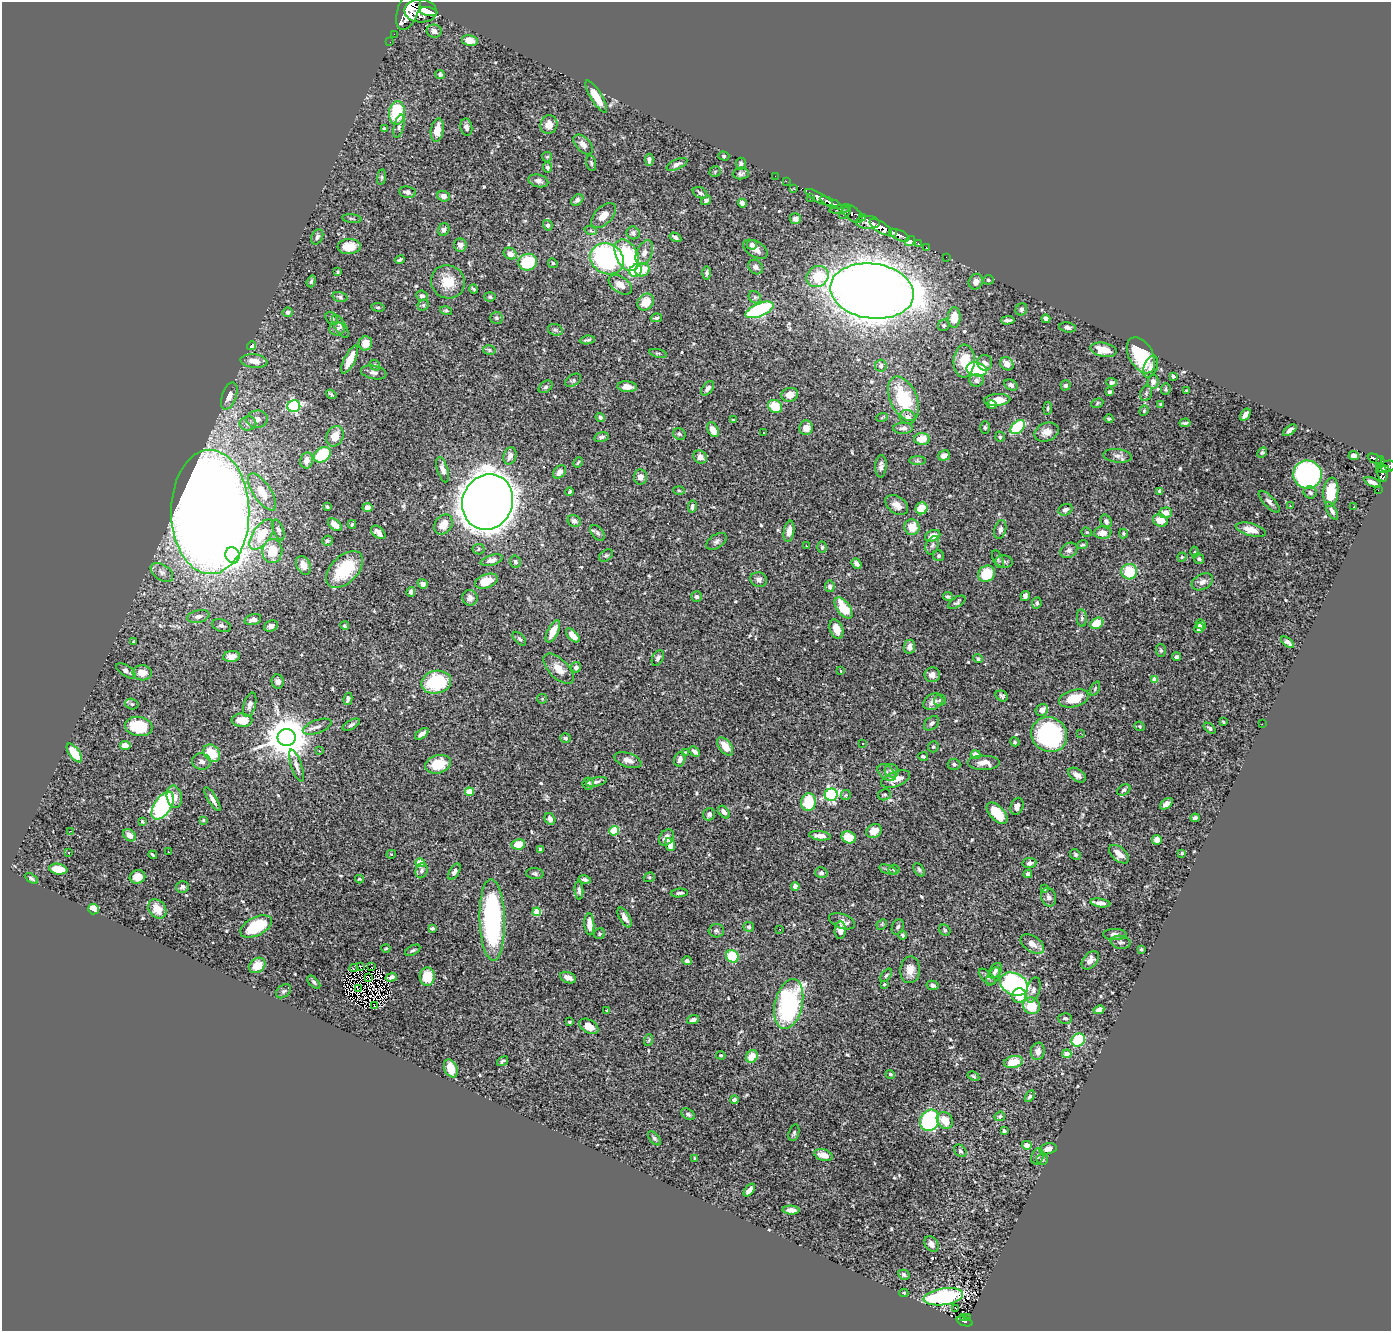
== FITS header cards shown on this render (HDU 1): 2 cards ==
NAXIS1  =                 1389
NAXIS2  =                 1329

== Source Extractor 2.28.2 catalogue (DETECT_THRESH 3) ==
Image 1389 x 1329 px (HDU 1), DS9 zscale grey, 1 PNG px = 1 image px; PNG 1393 x 1333 px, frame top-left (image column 1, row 1329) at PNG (2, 2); each listed source drawn as its Kron ellipse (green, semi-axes under 4 px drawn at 4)
Background 1.02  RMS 0.019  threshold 0.0559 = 3 sigma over >= 5 px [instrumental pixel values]
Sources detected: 571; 3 with non-positive FLUX_AUTO (blend fragments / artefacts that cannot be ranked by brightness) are neither listed nor drawn; of the other 568, the 500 brightest by FLUX_AUTO listed and drawn (68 fainter detections omitted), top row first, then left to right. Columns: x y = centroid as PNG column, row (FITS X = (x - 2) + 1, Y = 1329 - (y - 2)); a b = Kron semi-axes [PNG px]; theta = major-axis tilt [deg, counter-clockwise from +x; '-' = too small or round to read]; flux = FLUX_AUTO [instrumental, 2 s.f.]
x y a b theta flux
408 9 22 10 70 8500
421 11 16 11 -3 6900
428 11 9 3 -10 1900
434 31 7 6 - 5.5
394 34 2 2 - 8
470 40 8 5 -12 14
390 42 2 2 - 12
440 74 5 4 - 2.6
596 97 18 5 -59 22
397 113 12 8 86 68
549 125 9 8 - 12
399 126 12 5 77 3.9
466 127 9 6 -80 4.3
384 129 4 3 - 2.4
437 130 12 6 81 16
583 144 12 7 -46 7.6
724 156 5 4 - 1.9
547 157 5 5 - 1.5
649 160 6 4 -87 4.1
591 163 8 4 -76 2.2
677 164 11 5 23 4.8
741 164 6 5 - 4.4
547 167 5 4 - 3.7
715 172 5 5 - 1.8
741 173 8 6 6 3.3
775 176 2 2 - 15
381 177 8 4 82 2.1
538 181 10 6 -15 5.2
786 181 2 2 - 16
794 189 2 2 - 76
407 192 8 5 -8 4.7
700 193 7 5 -26 3.3
443 196 6 5 - 7.2
819 197 15 5 -27 2500
810 198 3 2 - 28
577 200 7 5 41 3.4
706 200 5 4 - 4.2
742 203 4 4 - 22
831 203 12 3 -25 2100
839 210 10 4 5 650
845 213 8 3 48 630
852 214 12 6 -40 930
604 215 15 8 46 12
862 217 4 3 - 500
352 219 10 3 -6 1.9
795 219 5 5 - 6.2
868 223 12 6 -2 1700
548 225 5 4 - 3.6
881 227 13 5 -32 4400
444 230 6 5 - 4.8
591 231 6 4 -19 1.9
892 232 4 3 - 700
633 233 6 6 - 3.8
900 235 10 5 -26 1900
317 237 8 5 63 3.8
675 237 6 3 -29 3.2
910 241 5 4 - 470
918 244 3 3 - 110
460 245 6 6 - 4.4
752 245 5 5 - 6.5
349 247 11 7 4 17
926 247 3 2 - 41
755 249 13 7 -31 9.1
644 253 13 8 66 8.3
510 254 7 5 -33 6.9
627 255 17 10 -63 120
946 257 2 2 - 9.5
607 259 17 15 -32 200
400 260 5 3 - 1.8
528 262 9 8 - 61
553 263 5 4 - 1.6
756 267 8 6 -42 4.3
642 270 7 6 - 18
636 271 6 5 - 40
338 272 3 3 - 1.4
707 273 6 4 86 3.5
818 277 11 10 - 38
988 280 5 4 - 1.9
311 281 6 4 71 2.1
448 282 17 16 - 29
976 282 8 7 - 6.5
620 285 13 8 -35 9.6
474 289 4 2 - 1.8
872 291 42 27 -8 3400
422 296 6 5 - 3.6
340 297 7 5 -16 2.7
490 297 5 4 - 1.9
755 297 6 5 - 3.2
646 302 9 7 48 21
423 305 6 5 - 2.3
378 307 7 3 -8 1.4
1021 309 6 5 - 2.6
759 310 15 6 23 200
446 311 6 4 -15 2
288 312 5 5 - 2.5
332 318 7 5 -50 2.7
496 318 6 6 - 2.7
656 318 5 4 - 2.4
954 318 10 6 87 22
1046 319 4 4 - 5
1008 320 7 3 1 2.8
944 325 6 5 - 2.2
340 326 13 5 -59 4.1
1068 327 8 5 -10 3.7
337 329 7 6 - 3.7
555 330 8 5 -21 3.1
587 340 7 3 6 2.6
365 343 7 7 - 11
252 346 4 4 - 5.5
489 350 6 4 -15 2.2
1103 350 13 7 -10 20
658 353 9 3 -12 2
1141 355 19 12 -61 64
350 360 15 5 63 22
254 361 13 7 -5 13
964 361 16 10 88 30
985 363 8 7 - 5.3
1007 364 7 6 - 9.8
375 365 6 4 -49 1.8
881 366 6 6 - 4.4
1151 367 12 6 67 5.9
977 369 10 6 -13 100
374 372 13 6 -11 5.1
1173 376 4 3 - 2.7
573 380 9 5 33 2.8
976 380 7 6 - 3.5
1112 382 5 4 - 2.8
1153 382 7 5 83 5.3
1011 385 7 5 -29 3.9
1066 385 5 5 - 3.4
546 387 8 5 38 2.6
627 387 10 5 -3 8
708 388 8 5 49 4.9
1166 389 6 4 85 2
1187 390 3 3 - 1.6
1110 392 4 3 - 2.1
1146 393 8 5 70 2.6
331 394 6 3 -38 2.2
790 395 8 7 - 11
229 396 14 7 70 9.9
903 399 23 13 -66 68
997 400 13 6 4 20
1097 403 6 4 25 1.8
991 404 5 4 - 3.3
1161 404 4 4 - 1.9
294 406 6 6 - 170
775 406 7 6 - 34
1048 408 6 3 83 1.9
1144 411 5 4 - 1.5
1245 415 7 4 56 6.4
600 417 5 4 - 3.2
882 417 6 3 21 1.5
908 417 8 7 - 7.8
257 419 10 8 6 9.1
1109 419 4 3 - 2
734 420 3 3 - 1.8
1185 423 5 2 - 2.2
248 424 8 7 - 6.8
985 427 6 4 -87 2
1018 427 8 5 43 91
806 428 7 7 - 10
903 428 10 5 1 4.5
713 430 8 5 -62 16
1290 430 8 3 37 5.9
1047 432 12 9 22 10
764 433 3 3 - 3.5
679 434 6 5 - 2.8
335 436 10 8 64 16
601 437 7 5 15 3.6
1000 437 5 5 - 2
922 439 8 6 -2 20
1262 453 6 4 62 1.9
322 455 9 7 39 65
944 455 6 5 - 7.3
1354 455 5 4 - 6.7
510 456 9 6 72 7.2
1118 456 14 6 -6 6.3
700 457 7 6 - 9.1
1375 459 8 4 -25 320
306 460 8 6 80 9.7
917 461 8 4 0 2.4
578 462 5 3 - 1.5
1380 462 6 3 80 250
881 466 11 5 87 4.8
1388 466 7 5 19 750
1383 469 6 2 -4 240
443 470 13 5 -73 6.3
559 472 8 5 47 7.7
1382 473 9 5 -73 560
1307 474 14 14 - 380
640 477 7 6 - 7.9
1373 482 9 4 -22 7.5
679 490 6 3 -3 1.5
1378 490 2 2 - 8.1
1160 491 4 3 - 2.6
262 492 21 9 -56 19
570 492 4 3 - 2.6
1310 492 7 6 - 2.7
1331 492 14 7 84 38
488 502 28 25 67 4600
1269 502 14 5 -46 4.8
897 505 12 8 -36 10
692 506 6 3 80 3.3
1290 506 3 2 - 2
327 507 3 3 - 1.9
1354 507 3 3 - 1.5
367 508 5 4 - 9.7
922 508 6 5 - 23
1065 510 7 5 24 5
1332 511 10 4 -61 4.2
210 512 62 39 -89 2900
1165 513 6 5 - 10
1160 520 7 6 - 15
574 521 7 6 - 3.8
1106 521 7 5 -69 3.2
352 524 4 3 - 1.7
335 525 8 5 -42 8.7
443 525 11 8 54 16
912 527 8 7 - 18
278 530 11 5 -69 3.6
1000 530 9 5 77 4.3
1251 530 15 6 -15 12
789 531 11 5 80 9.1
378 532 8 5 -42 7.5
1087 532 5 4 - 1.7
597 533 9 5 -53 3.5
1103 533 8 6 4 11
1123 533 5 3 - 1.6
262 535 17 8 55 30
933 536 8 5 23 15
327 541 5 5 - 2.3
716 541 11 6 32 4.9
932 545 10 6 67 3.5
1083 545 5 3 - 2.1
806 546 3 2 - 1.5
822 547 6 4 88 2
479 549 6 5 - 2.5
1069 550 9 7 32 4.4
272 551 12 10 83 27
1195 552 5 3 - 1.4
233 555 8 7 - 310
606 555 8 5 34 2.4
939 556 6 5 - 2.3
1182 557 4 4 - 1.4
998 559 9 5 -66 2.3
1199 559 6 5 - 2.3
492 560 11 5 16 6.5
515 562 6 5 - 2.6
1004 562 8 6 -6 3.3
857 564 6 4 -51 4.6
303 565 10 7 -64 8.6
345 569 22 13 44 56
162 572 12 7 -34 6.7
1129 572 8 8 - 45
987 574 9 7 40 41
759 580 8 7 - 4.9
486 581 12 6 20 21
1202 582 11 7 28 6.5
423 584 5 4 - 4
830 586 5 5 - 4.1
411 592 5 4 - 4.5
948 596 5 3 - 2.9
1025 596 5 4 - 5.7
697 597 5 5 - 2.6
470 598 8 7 - 4.7
957 602 10 5 32 2.8
1037 603 6 4 83 2.9
843 608 12 6 -54 37
198 616 11 6 12 5.4
1082 618 8 5 -85 2.5
253 619 8 5 15 6.2
1097 623 7 5 31 26
1201 624 5 4 - 5.3
221 626 9 6 -20 4.1
271 626 7 5 21 5.5
345 626 4 4 - 2
1199 628 5 4 - 8.8
836 629 10 6 -69 16
553 631 12 5 63 15
573 635 8 4 -45 9.5
519 639 8 5 -45 2.5
134 642 3 3 - 1.9
1287 642 7 4 -37 5.7
909 647 7 5 84 6.2
1161 650 6 5 - 2
231 656 8 5 8 8.8
1176 657 4 3 - 3.3
658 658 8 5 62 3.3
978 659 5 4 - 2.3
576 667 5 5 - 5.2
558 669 19 9 -46 16
126 671 11 5 -34 6.2
841 671 3 3 - 2.6
142 673 9 7 -2 13
932 675 7 7 - 7
1155 680 4 4 - 22
278 682 7 6 - 6.1
436 682 15 11 12 74
1095 689 7 4 65 1.9
1002 696 6 5 - 2.7
1074 698 15 8 16 30
348 699 6 4 79 3.8
542 699 5 4 - 1.4
940 700 6 5 - 2.8
933 702 10 7 33 9.3
132 704 7 5 -17 3
250 705 13 6 74 5.4
1042 710 6 5 - 8.9
242 720 10 6 -3 19
1223 722 3 2 - 1.4
932 723 9 6 41 3.6
1262 724 2 2 - 16
351 725 9 4 30 3.5
139 726 14 9 -9 49
1140 726 5 4 - 1.9
317 727 15 6 20 5.5
1210 728 7 4 -40 2.6
1080 733 2 2 - 4.8
422 734 8 4 36 7.9
1049 735 18 17 - 190
286 737 9 8 - 4700
565 738 5 4 - 2.6
1015 742 5 4 - 1.9
863 743 3 2 - 1.4
125 746 5 4 - 13
725 746 10 6 -52 15
933 747 5 5 - 1.8
319 751 3 3 - 1.5
695 752 6 4 -43 4
74 753 11 5 -54 30
212 753 9 7 -49 34
685 753 4 4 - 2.6
975 755 5 4 - 10
923 756 5 4 - 2.2
680 759 7 5 74 5.2
628 760 14 7 -19 8.3
201 761 9 8 - 5.6
984 763 16 7 0 11
438 764 13 9 18 33
954 764 6 5 - 2.7
296 766 17 5 -71 5.9
892 771 7 6 - 4
887 773 10 6 -39 4.9
1077 775 10 6 -32 6
896 779 15 7 21 14
596 782 10 4 13 3.1
588 784 6 5 - 5.4
1124 790 7 5 32 3
469 792 4 4 - 31
831 795 6 6 - 220
846 795 5 4 - 1.6
885 795 6 5 - 2.3
174 797 11 7 -80 10
212 799 14 4 -59 5.6
808 802 9 7 82 50
1166 804 7 4 39 6.4
163 806 16 8 57 240
1017 806 9 6 69 7.1
724 812 7 4 -49 5.4
997 813 13 7 -47 33
709 814 6 5 - 3.9
1195 818 4 4 - 3.5
550 819 6 5 - 5.4
203 820 4 3 - 1.5
142 821 4 3 - 1.4
71 831 3 2 - 23
614 831 5 4 - 61
874 831 8 6 34 13
129 835 7 5 -43 10
820 836 11 4 -6 8.4
666 837 9 6 56 6.8
849 837 7 5 -23 29
1157 840 5 4 - 9.7
518 844 7 5 10 26
670 844 7 4 -71 13
540 849 4 3 - 2.4
168 852 3 2 - 3.1
68 853 2 2 - 18
1182 853 4 4 - 1.7
391 854 5 4 - 1.6
1075 854 5 5 - 2.3
1119 854 12 7 -40 11
153 855 4 3 - 2.1
420 863 4 4 - 38
1029 863 7 5 9 5.2
58 869 9 5 -9 26
894 869 5 5 - 3
888 870 9 4 -19 2.9
919 870 7 4 -56 2.5
422 871 8 5 72 3.6
454 872 9 5 60 4.5
535 873 9 5 -4 2.8
821 873 6 5 - 3.2
1028 874 4 3 - 4.3
137 877 8 7 - 10
649 877 6 4 19 1.7
31 878 7 4 -32 2.4
359 879 4 3 - 1.7
585 879 6 4 -14 3.9
795 886 4 4 - 4.3
182 887 6 5 - 3.4
1045 889 4 3 - 1.5
579 890 9 4 -85 3.7
679 893 9 3 5 3.1
1049 897 9 7 -70 4.6
1100 903 10 4 -8 6.7
94 909 5 5 - 30
157 909 10 8 -51 17
537 912 4 4 - 30
625 918 11 5 -61 7.5
492 920 41 12 -88 210
842 921 13 7 -20 7.4
589 924 11 5 -86 13
882 924 6 4 46 1.7
256 926 17 9 27 49
749 927 5 5 - 2.4
898 927 8 5 68 3.3
432 928 4 3 - 3.1
780 929 3 2 - 2.4
840 930 9 5 86 9.1
945 930 6 5 - 1.9
716 931 8 6 2 3.1
599 934 6 5 - 2.3
902 935 4 3 - 2.6
1115 935 12 5 -1 5.7
1121 942 10 6 -9 3.8
1032 944 13 7 -34 9.6
386 948 4 3 - 1.4
1141 949 3 3 - 1.8
413 950 8 4 28 2.6
732 956 6 6 - 72
1090 960 10 7 51 7.3
687 961 5 4 - 3.6
257 965 9 7 37 16
361 966 3 2 - 1.7
372 967 3 2 - 1.5
354 968 4 2 - 1.9
910 970 13 10 87 12
995 971 8 5 55 4.2
886 975 7 4 52 2.2
427 976 9 7 87 29
993 976 10 5 59 3.7
391 977 6 4 17 3.7
987 977 10 5 -43 4
368 978 3 2 - 2.1
568 978 8 5 -22 9.2
314 982 8 4 -45 2.3
884 984 4 3 - 1.4
1014 984 15 10 -26 260
933 985 6 4 -13 3.9
358 989 3 2 - 1.5
1033 990 13 6 73 5.5
283 991 8 6 40 2.5
1019 996 7 7 - 21
789 1004 25 14 77 200
374 1006 3 2 - 2.3
1031 1006 8 8 - 35
607 1010 4 3 - 1.5
1099 1010 5 4 - 7.2
1065 1018 7 5 1 2.9
693 1020 6 4 19 4.5
570 1022 3 3 - 2
589 1026 10 6 -30 13
649 1040 6 3 71 1.6
1078 1040 7 6 - 76
1038 1051 9 7 80 7.6
1067 1054 4 4 - 9.6
721 1055 5 3 - 1.5
752 1056 6 5 - 18
503 1061 6 3 37 2.1
1013 1062 9 6 11 22
451 1068 9 6 -66 21
890 1074 5 4 - 2.4
973 1076 6 4 -27 1.7
1030 1096 6 4 58 2.5
734 1100 4 3 - 2.7
688 1114 7 5 -33 3
1000 1116 5 4 - 2.7
930 1120 11 9 61 180
945 1120 9 7 -51 16
1004 1131 4 3 - 2.4
794 1133 8 5 73 2.8
654 1138 8 4 -50 2.5
1027 1145 5 4 - 6.3
1048 1149 8 5 13 8
960 1151 7 5 -45 2.3
823 1155 9 5 -17 14
1037 1156 8 6 69 3.8
695 1159 3 3 - 1.8
1042 1160 6 5 - 3.2
749 1190 7 4 52 9.3
791 1210 8 4 -2 8.1
931 1244 8 6 -55 6.9
904 1275 6 4 -30 3
904 1293 4 4 - 1.7
943 1297 20 8 8 150
955 1308 3 2 - 2.3
968 1317 3 3 - 40
963 1318 4 2 - 12
964 1321 8 3 -20 170
At the frame edge (FLAGS 8, measured only in part): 2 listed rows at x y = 408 9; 1388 466
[68 fainter detections neither listed nor drawn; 3 non-positive-flux detections neither listed nor drawn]